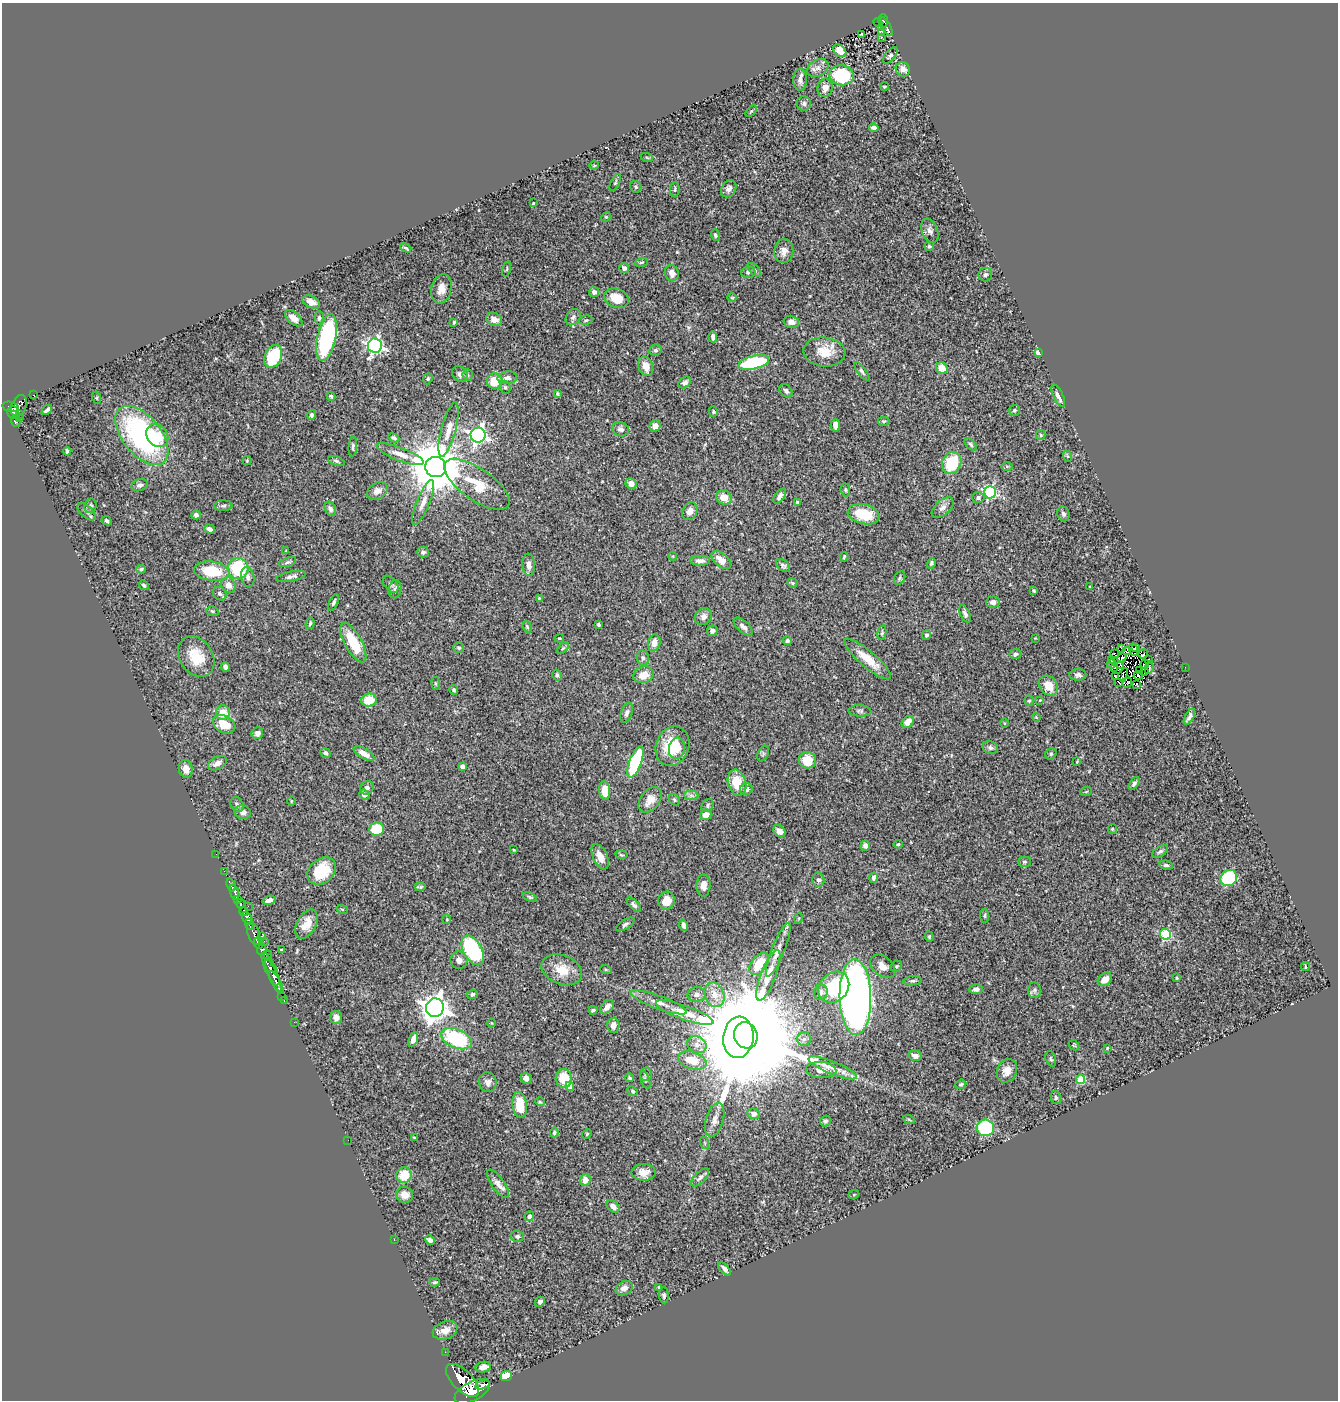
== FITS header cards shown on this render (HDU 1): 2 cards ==
NAXIS1  =                 1336
NAXIS2  =                 1398

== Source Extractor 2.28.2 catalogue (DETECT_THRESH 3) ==
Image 1336 x 1398 px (HDU 1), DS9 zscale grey, 1 PNG px = 1 image px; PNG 1340 x 1402 px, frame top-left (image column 1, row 1398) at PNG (2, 3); each listed source drawn as its Kron ellipse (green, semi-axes under 4 px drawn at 4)
Background 0.502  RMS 0.023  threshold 0.0676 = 3 sigma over >= 5 px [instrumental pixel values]
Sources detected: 390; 3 with non-positive FLUX_AUTO (blend fragments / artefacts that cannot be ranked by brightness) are neither listed nor drawn; the other 387 listed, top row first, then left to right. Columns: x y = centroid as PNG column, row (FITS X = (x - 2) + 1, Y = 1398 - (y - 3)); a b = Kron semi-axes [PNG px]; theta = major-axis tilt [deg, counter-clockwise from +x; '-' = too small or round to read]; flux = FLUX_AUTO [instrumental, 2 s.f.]
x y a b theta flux
883 21 7 5 -89 96
878 22 5 3 - 21
887 27 10 3 -63 85
881 33 4 3 - 3.3
861 34 4 2 - 1.4
881 37 3 2 - 2.8
840 51 7 5 -47 16
890 55 9 5 51 3.5
818 68 11 8 29 8.4
903 69 7 7 - 8.1
842 75 12 10 -7 110
800 80 11 6 -90 8.1
885 86 4 2 - 1.4
825 88 9 7 80 12
804 104 7 7 - 3.9
751 111 7 2 44 1.4
874 128 4 4 - 5.4
647 158 6 4 -21 1.7
594 166 5 3 - 1.2
615 183 9 4 63 2.4
636 187 6 5 - 2.8
675 189 8 4 85 3.2
729 189 9 7 55 6.1
533 203 3 2 - 1.1
606 217 5 4 - 1.8
930 231 12 8 -67 7.4
715 235 6 4 -72 3.1
929 246 5 4 - 2.6
406 248 6 3 -21 2.2
784 251 12 9 82 11
641 262 7 4 18 2
624 268 5 5 - 4.8
507 269 8 3 77 1.8
754 270 8 5 -46 3.2
748 272 7 5 3 3.3
672 273 8 6 -75 11
985 275 7 7 - 3.5
441 289 15 10 78 14
594 292 5 5 - 5.3
617 298 12 9 -19 27
732 298 5 3 - 1.3
311 302 9 6 -25 9
573 317 9 7 53 4.9
294 318 10 6 -42 13
319 318 6 4 89 2.6
494 319 8 6 -24 14
586 320 7 4 11 2.6
454 322 3 3 - 1.8
791 322 8 6 -13 7.4
713 337 5 4 - 5.2
327 338 24 9 77 200
375 346 7 7 - 420
655 350 6 5 - 3.3
824 352 21 14 -6 31
1038 352 4 4 - 11
273 356 12 8 66 73
754 362 16 6 13 130
646 366 10 7 -70 15
942 368 6 5 - 24
862 371 11 4 -53 3.7
460 374 9 7 -45 6.2
468 375 6 5 - 2.7
507 378 10 6 6 6.9
428 379 6 4 69 2.4
495 381 8 7 - 42
685 382 7 5 40 5.3
505 387 7 5 -72 3.1
786 391 8 5 -48 3.5
557 394 4 4 - 2.1
33 395 3 2 - 2.4
331 396 4 4 - 2.6
1058 396 12 5 -63 11
97 398 6 4 -72 1.8
19 406 11 7 66 280
11 407 8 5 -14 420
47 410 6 3 42 4
1014 410 6 5 - 2.7
13 412 6 5 - 230
713 412 5 4 - 1.8
20 414 2 2 - 25
312 415 5 4 - 3.7
19 418 2 2 - 7.1
884 421 6 4 0 2.1
16 422 5 4 - 140
835 425 6 4 89 6.9
655 426 6 5 - 8.5
449 429 28 7 76 18
620 429 9 7 -17 4.8
142 435 35 19 -51 290
478 435 7 7 - 470
1041 435 5 4 - 2
157 436 12 10 -49 30
394 438 6 3 -27 2.7
971 444 7 4 -46 3.1
353 446 10 4 85 3.6
67 451 4 3 - 3
400 454 25 6 -21 16
1067 456 6 3 -70 1.8
247 461 4 4 - 1.6
336 461 8 4 -18 2.9
952 463 11 9 65 73
1007 466 6 4 -1 1.9
436 467 10 10 - 10000
477 484 38 16 -35 47
631 484 6 5 - 11
139 485 8 6 19 4.7
845 490 6 4 -83 2.2
377 491 11 8 29 9.6
990 492 6 6 - 230
780 496 8 4 53 6.9
724 497 8 7 - 19
978 498 6 5 - 3.6
423 502 24 6 68 13
797 503 4 3 - 3.3
90 506 7 6 - 3.6
223 506 9 5 3 3.6
943 508 13 7 41 8
330 509 7 5 -66 6
690 511 9 7 63 12
87 512 11 5 -41 5
864 514 16 10 -13 41
1063 514 7 6 - 3.5
196 515 4 4 - 4.7
107 521 5 4 - 3.6
209 529 5 4 - 5.7
286 551 4 3 - 1.6
423 552 6 5 - 3.4
673 556 4 3 - 1.1
844 557 4 3 - 1.8
721 560 11 6 -40 15
700 561 10 5 0 6.6
287 562 9 4 18 3.2
931 563 5 4 - 2.6
529 565 11 6 -85 9.2
783 566 8 5 -39 3.6
141 569 5 3 - 2.5
238 569 10 10 - 87
212 571 18 9 -7 57
291 576 15 5 11 5.7
248 577 10 6 -78 5.9
900 578 7 5 61 2.6
792 583 5 4 - 1.8
391 584 10 6 -52 4.5
144 585 5 4 - 2.4
228 585 8 7 - 12
1090 587 3 2 - 1.2
395 589 9 6 79 4.6
1034 591 3 3 - 2.1
220 594 7 6 - 3.3
539 598 4 3 - 1.3
334 602 9 4 63 3.6
993 602 7 5 3 6.1
212 611 6 4 -17 2.4
965 614 9 4 -65 4.1
703 617 9 8 - 7.5
310 623 6 4 78 2.3
599 625 4 3 - 2.4
527 627 6 4 -68 2
743 627 12 5 -42 6.7
712 631 5 5 - 6.2
882 633 7 4 78 2.1
926 635 5 4 - 3.1
559 638 5 2 - 1.3
1035 638 3 3 - 0.93
787 641 4 4 - 3.5
353 642 22 8 -61 52
654 643 8 6 78 12
1135 647 3 2 - 1.6
459 648 5 5 - 2.6
563 648 7 4 45 2.4
1122 649 4 2 - 1.2
1133 650 6 2 -70 1.4
1127 651 4 2 - 2.6
1115 653 3 2 - 2.2
1015 654 6 5 - 4.2
1143 654 5 2 - 4.8
196 657 21 16 -55 40
643 658 8 6 -81 3.8
1122 658 5 2 - 0.35
868 659 29 8 -40 28
1148 659 3 2 - 780
1111 660 2 2 - 0.35
1111 664 5 2 - 2.7
1145 664 4 2 - 0.51
1121 665 3 3 - 1.3
226 667 5 4 - 5.5
1185 667 2 2 - 8.9
1114 668 4 3 - 2.8
1149 668 6 3 80 2.9
1139 670 3 2 - 1.4
1144 671 3 2 - 1.8
1123 674 6 3 57 1.2
557 675 5 4 - 2.8
643 675 10 8 20 18
1078 675 8 5 0 4.2
1138 675 4 3 - 1.2
1115 677 3 2 - 3.2
1119 682 3 2 - 1.1
436 683 6 3 -81 1.7
1127 683 5 3 - 0.6
1137 684 2 2 - 1.5
1048 686 11 8 -49 21
454 690 5 4 - 2.7
369 700 8 6 14 32
1040 700 4 3 - 1.1
1029 701 5 4 - 2.1
860 711 11 5 -2 3.9
223 713 7 7 - 23
627 713 10 5 72 5.4
1036 717 4 3 - 1.1
1189 717 9 4 61 5
908 722 7 5 43 13
1005 723 5 3 - 1.2
224 724 12 8 -28 29
257 733 6 5 - 8.4
673 746 20 16 70 48
677 748 10 8 76 15
990 748 8 6 -22 4.9
325 753 5 4 - 3.2
763 753 8 5 66 2.6
364 754 11 5 -30 13
1051 754 6 5 - 2.4
807 760 9 8 - 30
635 762 16 6 69 140
1077 762 4 2 - 1.2
217 763 10 6 27 9.6
463 766 4 4 - 6.6
186 769 9 7 -79 11
737 783 13 9 -74 34
1134 783 7 4 56 3.8
367 788 7 6 - 4.8
746 789 6 5 - 5.9
605 790 9 5 -85 24
1086 792 6 3 20 1.6
364 795 5 5 - 5.6
691 795 7 5 0 4.3
650 800 14 9 52 15
674 800 6 5 - 2.4
291 801 5 3 - 1.3
237 804 8 6 -55 3.7
708 806 7 5 54 3.2
243 812 8 7 - 8.8
706 815 5 5 - 16
377 829 7 6 - 55
1112 829 5 4 - 1.8
779 831 7 5 -42 8.1
898 844 4 4 - 2
865 846 5 4 - 4.8
514 850 3 2 - 1.2
1160 852 9 5 32 3.8
216 854 2 2 - 2.1
621 855 6 3 -9 1.6
600 857 13 7 -65 15
1024 862 6 5 - 2.5
1166 865 7 4 -7 3.2
224 871 2 2 - 13
322 871 16 12 41 63
874 878 5 4 - 3.7
1229 878 9 7 41 130
818 880 7 6 - 4.5
231 885 7 3 -70 130
703 885 11 7 -90 10
420 887 6 3 0 2.2
235 893 8 3 -71 150
530 897 7 4 -20 2.6
238 899 4 3 - 170
269 900 6 4 17 7
667 900 9 8 - 16
241 904 4 3 - 410
634 905 9 4 -45 4.2
248 906 2 2 - 11
342 909 5 3 - 1.4
243 911 5 3 - 280
985 916 7 4 -86 2.3
247 918 7 4 -55 470
799 918 5 3 - 1.3
447 919 5 3 - 1.3
249 924 6 3 -73 180
307 924 16 9 61 22
625 924 10 5 32 3.5
684 925 6 3 -77 4.4
254 934 11 6 -70 340
1165 934 5 5 - 120
261 936 3 2 - 8.4
929 937 5 4 - 1.8
264 941 2 2 - 15
258 943 6 3 -64 130
262 949 5 4 - 210
281 950 3 2 - 1.5
473 950 16 9 -60 160
778 950 29 6 68 15
268 956 5 3 - 46
459 960 9 8 - 9.2
759 964 13 7 51 35
883 966 14 9 -40 13
896 966 6 5 - 2.5
1305 967 4 2 - 1.4
271 969 18 5 -66 800
562 970 21 14 -22 30
606 970 6 3 -19 1.5
768 975 27 7 69 28
273 976 19 4 -67 420
1177 978 3 3 - 2.1
1105 979 8 6 40 12
913 981 9 4 4 2.9
276 982 12 3 -59 500
834 987 17 14 47 80
976 989 6 5 - 6.9
1034 990 8 6 -86 3.8
821 992 8 6 66 5.3
472 994 5 4 - 3.6
697 994 9 7 5 5.8
714 995 13 9 -68 16
282 996 2 2 - 7.2
855 997 38 15 -89 1400
284 1001 3 2 - 13
659 1002 30 6 -20 18
607 1007 8 5 49 9.8
435 1008 9 9 - 1600
593 1010 4 3 - 3
685 1013 30 7 -20 27
336 1017 6 6 - 9.1
294 1022 2 2 - 7.9
492 1023 4 3 - 1.1
613 1025 7 6 - 10
746 1035 13 11 -65 65000
738 1037 21 15 84 11000
413 1039 8 4 69 9.8
456 1039 16 9 -23 120
804 1039 7 6 - 5
697 1045 10 8 -25 8.5
1074 1045 6 4 -45 1.8
1107 1048 3 3 - 1.5
915 1056 6 5 - 8
1051 1059 8 5 -71 2.5
692 1060 14 8 -17 28
833 1068 26 6 -22 16
821 1070 15 8 -3 12
1007 1071 12 10 65 13
646 1074 7 5 80 3.2
526 1078 5 5 - 7.4
564 1078 9 8 - 39
630 1078 4 3 - 2.2
1080 1079 5 4 - 66
645 1080 9 4 -70 3.4
488 1082 10 8 -73 6.8
961 1084 5 4 - 2.6
570 1086 4 4 - 17
633 1091 6 4 -44 2.3
1056 1098 7 5 -76 2.9
540 1102 5 3 - 1.5
520 1105 13 7 -83 37
754 1114 6 5 - 6.9
715 1120 17 9 74 11
909 1120 6 4 -21 1.8
825 1121 6 5 - 3.9
985 1128 8 8 - 140
554 1133 5 4 - 2.9
587 1134 5 4 - 1.8
414 1138 3 3 - 1.3
348 1140 2 2 - 3.5
705 1143 6 4 -71 2.1
644 1172 12 8 -2 14
404 1175 8 7 - 34
700 1178 11 5 44 5.1
585 1180 6 5 - 15
498 1184 16 6 -55 9.3
854 1194 5 3 - 1.4
405 1195 8 7 - 13
613 1206 7 5 -41 8.4
529 1216 5 4 - 6.9
517 1236 6 5 - 3.4
394 1240 2 2 - 8.3
430 1240 5 4 - 5.1
724 1269 8 4 -49 5.1
434 1282 5 4 - 2.5
659 1287 4 3 - 1.9
624 1288 9 6 27 8.1
664 1295 8 5 -85 3.4
540 1302 5 4 - 4
445 1330 13 8 21 14
445 1352 2 2 - 9.1
483 1367 8 5 11 7.9
506 1376 6 5 - 56
463 1380 21 10 -45 3400
482 1385 7 3 15 250
472 1391 19 9 28 2600
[3 non-positive-flux detections neither listed nor drawn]